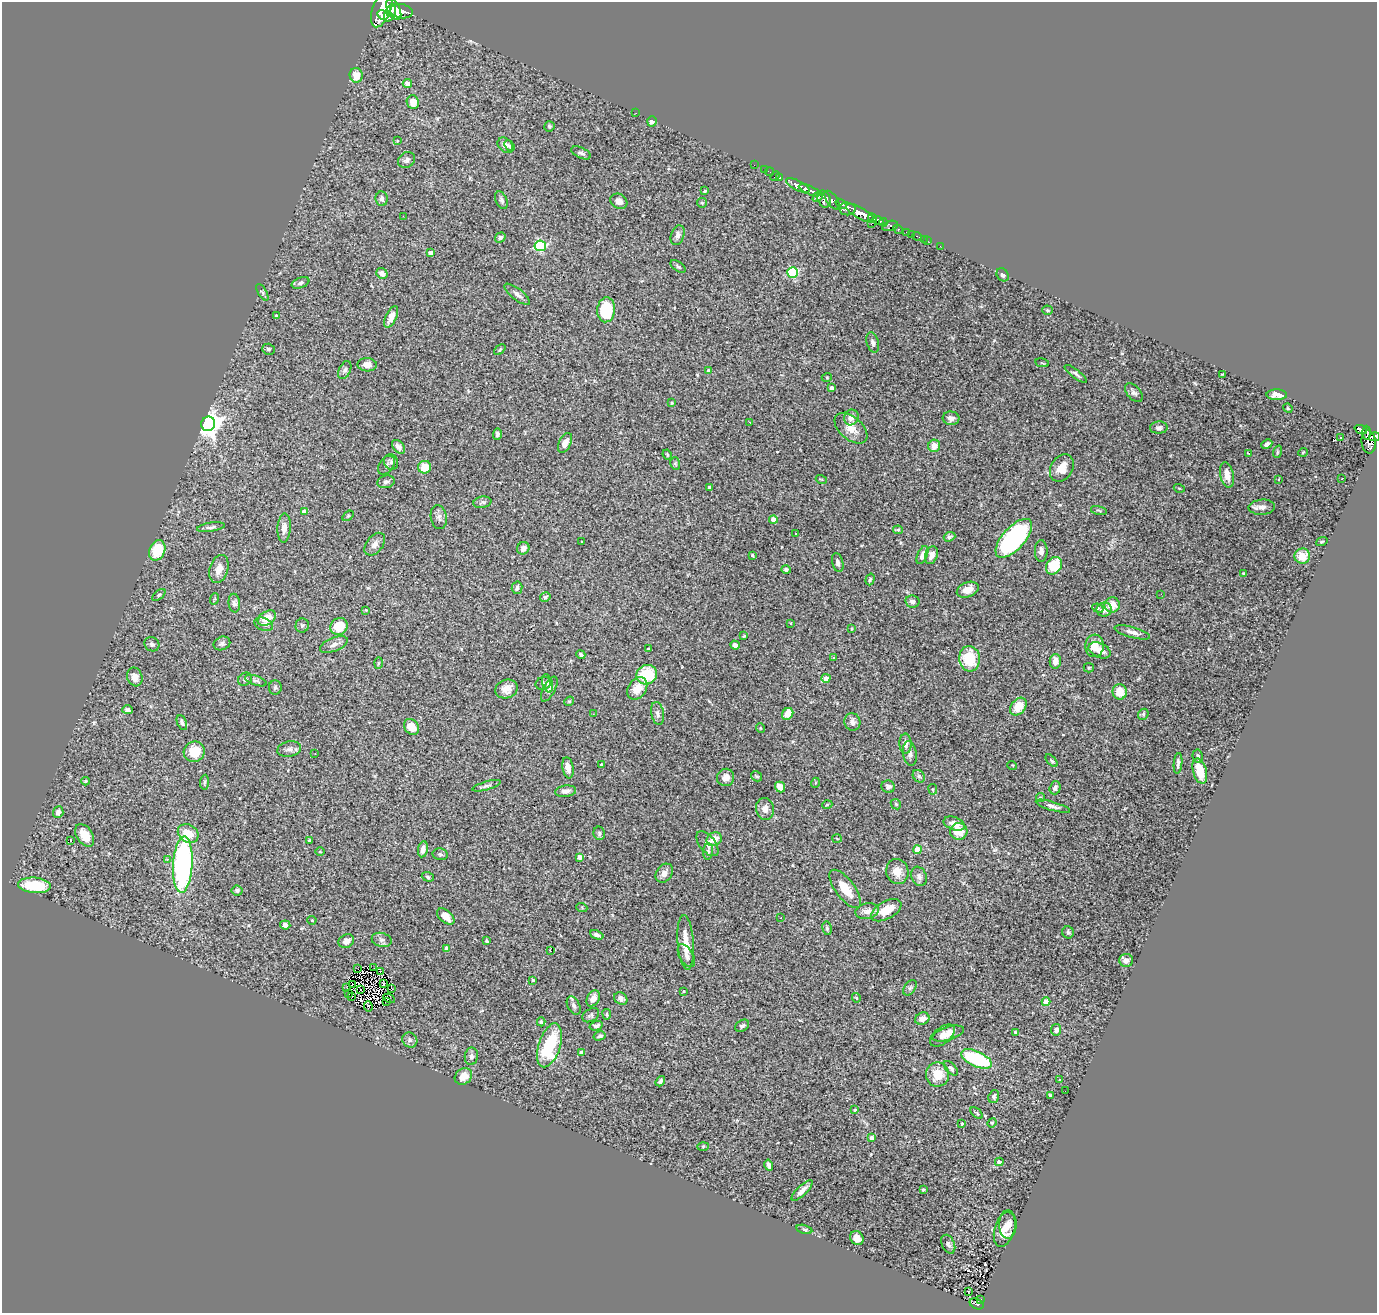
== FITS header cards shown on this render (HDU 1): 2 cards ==
NAXIS1  =                 1375
NAXIS2  =                 1311

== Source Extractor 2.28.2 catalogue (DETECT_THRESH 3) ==
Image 1375 x 1311 px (HDU 1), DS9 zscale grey, 1 PNG px = 1 image px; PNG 1379 x 1315 px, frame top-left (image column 1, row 1311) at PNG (2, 2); each listed source drawn as its Kron ellipse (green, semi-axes under 4 px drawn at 4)
Background 3.1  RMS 0.083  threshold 0.248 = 3 sigma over >= 5 px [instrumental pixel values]
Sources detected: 331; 1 with non-positive FLUX_AUTO (blend fragments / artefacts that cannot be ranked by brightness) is neither listed nor drawn; the other 330 listed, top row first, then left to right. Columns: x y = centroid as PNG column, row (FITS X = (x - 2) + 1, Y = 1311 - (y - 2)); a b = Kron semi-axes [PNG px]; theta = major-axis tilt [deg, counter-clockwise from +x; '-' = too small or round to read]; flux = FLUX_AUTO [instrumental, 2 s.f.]
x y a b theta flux
382 8 20 9 70 19000
394 9 11 6 -63 9800
401 11 11 7 -11 9100
390 13 9 5 65 6500
383 15 6 4 -30 4500
356 75 7 6 - 61
407 83 4 4 - 39
413 102 7 6 - 52
636 113 2 2 - 23
652 121 5 4 - 22
550 126 5 5 - 11
397 141 3 3 - 6.1
505 145 9 6 -44 28
509 146 6 4 -50 11
581 153 10 5 -25 17
407 160 9 7 36 21
754 165 2 2 - 40
764 170 3 2 - 82
770 172 4 2 - 72
775 176 6 2 45 100
780 178 3 3 - 140
798 186 13 5 -26 5500
810 190 11 4 -23 5600
705 191 4 4 - 6.5
818 197 6 4 44 1000
382 199 7 6 - 18
824 199 9 6 -65 2500
501 200 9 5 -67 14
832 200 11 5 -56 3900
619 201 9 7 -31 32
702 203 5 5 - 6.7
841 204 6 4 -36 1600
847 209 8 6 -8 3500
860 213 16 5 -30 13000
403 216 2 2 - 8.4
872 218 5 3 - 2600
879 221 5 4 - 3100
883 222 4 4 - 1900
871 224 2 2 - 43
890 226 8 5 13 1100
898 229 5 3 - 820
907 232 3 3 - 160
912 234 3 2 - 63
678 235 10 6 71 22
917 236 5 3 - 100
500 237 5 4 - 13
924 239 2 2 - 18
927 241 2 2 - 33
540 246 5 5 - 490
940 246 2 2 - 24
430 253 4 4 - 29
678 266 9 4 -37 11
382 273 6 5 - 35
792 273 5 5 - 440
1003 275 7 5 -54 16
301 283 9 5 22 16
262 292 9 4 -59 9.3
517 294 15 5 -38 27
606 310 12 9 84 280
1047 310 5 4 - 7.1
276 316 3 3 - 14
391 317 12 5 65 39
873 342 10 6 -74 18
268 349 6 5 - 10
500 350 6 4 44 7.1
1042 363 7 2 -11 4.6
367 365 9 7 -3 38
345 370 9 6 64 16
708 371 4 3 - 10
1076 374 13 3 -37 14
1222 374 3 2 - 4.8
827 377 5 3 - 5.2
832 388 4 4 - 28
1134 393 11 6 -48 19
1277 395 10 5 0 31
671 403 4 3 - 6.4
1288 408 5 4 - 5.5
851 417 8 7 - 38
951 418 8 6 -5 26
749 422 3 2 - 25
208 424 7 7 - 5700
851 428 19 11 -41 68
1159 428 9 6 3 15
1361 429 6 3 -19 680
1367 433 7 3 89 880
497 434 6 4 88 12
1374 437 5 4 - 1800
1340 438 3 2 - 4.2
1369 442 11 7 -85 2400
565 443 10 6 63 30
1267 444 5 3 - 16
934 446 6 6 - 51
398 447 8 5 -50 22
1277 452 6 4 72 7.1
1303 452 5 3 - 4.2
1249 453 3 2 - 7.8
667 454 5 3 - 6.6
391 462 8 7 - 16
675 463 6 5 - 9.2
386 465 10 7 52 19
425 467 6 6 - 85
1062 468 14 11 58 72
1227 475 13 6 -78 46
821 479 5 3 - 5.7
1278 479 3 2 - 9
1342 479 3 2 - 5.6
386 482 9 6 15 16
709 487 4 3 - 7.2
1179 488 5 3 - 5
482 502 9 5 9 13
1262 507 13 7 4 30
1099 510 8 3 -14 7.3
304 512 4 4 - 31
348 516 6 3 36 5.8
439 517 12 8 -80 23
773 520 4 4 - 43
211 527 14 4 9 17
284 528 14 6 87 34
898 530 5 4 - 8.2
796 534 3 2 - 6.2
949 537 6 4 20 13
1014 538 24 11 48 1000
582 541 3 2 - 3.6
1322 542 6 3 20 6.1
375 544 13 8 53 34
523 548 6 6 - 32
157 550 10 7 67 190
1041 551 11 6 90 29
752 555 3 3 - 9.1
922 555 10 5 66 30
931 555 9 6 71 32
1302 556 8 7 - 83
838 562 10 5 -74 19
1054 566 9 7 55 190
219 569 14 9 73 54
786 569 5 4 - 12
1243 573 4 3 - 4.5
870 579 6 4 73 8.2
517 588 6 5 - 22
968 590 11 7 21 53
1161 594 2 2 - 8.4
159 595 8 4 39 9.7
545 597 6 4 32 11
214 599 6 3 70 5.5
912 602 7 6 - 21
234 603 9 5 -85 17
1112 605 8 7 - 64
1098 608 6 4 -23 9.2
1104 609 8 7 - 44
366 610 4 3 - 4.5
267 618 10 6 33 80
791 623 3 2 - 4.5
264 624 10 6 -21 16
302 625 7 6 - 14
339 626 9 8 - 110
852 629 4 3 - 4.8
1132 632 18 5 -15 31
744 636 4 3 - 5.8
222 643 8 6 23 16
152 644 8 7 - 19
334 645 15 6 22 28
735 645 4 4 - 17
1094 646 11 9 85 59
648 649 3 3 - 6
1100 650 11 7 -23 47
581 654 5 3 - 10
834 658 4 4 - 5.2
970 659 13 10 -85 190
1055 661 7 5 -90 35
378 663 6 4 88 6.7
1089 668 5 4 - 6.9
647 675 10 9 - 220
135 677 9 7 -70 43
826 678 4 4 - 41
245 679 7 6 - 15
256 681 11 4 -19 13
543 683 8 6 21 15
548 683 9 5 -74 13
275 687 7 6 - 13
637 688 12 9 55 78
506 689 11 9 22 48
549 689 14 6 62 23
1120 692 8 7 - 84
569 701 5 4 - 6.5
1018 707 10 7 51 98
127 710 5 4 - 14
658 713 11 6 -79 20
593 714 2 2 - 4.9
788 714 6 5 - 63
1143 714 6 5 - 8.8
852 722 9 8 - 26
182 723 8 4 -65 15
412 727 8 7 - 68
760 728 5 3 - 4.6
905 744 10 6 -88 27
289 749 12 7 11 23
194 752 10 10 - 130
910 753 12 7 -81 27
315 754 3 2 - 3.6
1198 756 7 5 -80 11
1052 761 8 4 -48 8.3
1178 763 10 3 85 16
601 765 4 3 - 13
1012 765 5 3 - 4
568 768 11 5 -81 45
1200 771 13 7 -74 120
757 776 6 4 -30 9.8
919 776 7 5 -46 14
726 777 9 8 - 40
85 781 4 3 - 6.7
205 782 7 3 85 7.7
815 783 5 3 - 4.7
487 786 14 4 16 17
780 787 6 4 -49 45
888 787 7 6 - 18
1055 788 6 5 - 19
933 789 5 3 - 5
566 791 10 5 7 24
1040 798 5 4 - 9.3
896 804 6 4 -44 7.6
827 805 5 3 - 4.7
1053 806 18 4 -16 26
765 809 11 9 -81 40
58 812 6 5 - 25
954 824 11 6 -19 39
959 832 8 8 - 100
188 833 11 8 -31 110
599 833 7 6 - 11
85 835 12 8 -56 80
837 838 5 3 - 5.3
714 839 8 6 31 60
71 840 3 2 - 10
309 840 4 3 - 6
707 844 14 8 -53 35
423 849 8 5 80 34
917 850 4 4 - 130
708 851 8 5 84 13
320 852 5 3 - 4.1
440 854 7 5 -12 11
579 857 4 4 - 40
167 859 3 2 - 13
183 865 28 10 86 1100
897 872 13 11 -76 58
664 873 10 7 54 33
919 876 10 7 -68 21
428 877 6 4 -21 9.1
35 885 16 7 -5 220
845 889 23 9 -53 110
237 890 5 5 - 13
582 908 5 3 - 5
886 910 17 9 28 96
867 911 12 8 10 30
446 917 10 6 -41 65
781 918 3 2 - 9.4
312 920 4 4 - 5.4
285 925 5 4 - 25
827 928 7 4 -80 9.9
1068 932 6 5 - 14
597 935 7 4 -21 18
382 940 10 7 -13 21
346 941 8 6 28 33
487 941 3 3 - 7.7
686 942 27 8 -86 94
446 948 4 3 - 25
550 951 3 2 - 5.2
686 956 12 7 -59 35
1126 960 7 6 - 30
374 968 3 2 - 3.3
358 969 2 2 - 6.2
381 972 4 2 - 6.4
533 980 3 3 - 5.6
352 984 2 2 - 5
383 984 3 2 - 5.4
347 988 3 2 - 2.4
391 988 3 2 - 9.2
910 988 8 5 54 13
361 990 2 2 - 2.7
684 991 3 2 - 5
349 994 3 2 - 9.3
352 997 3 2 - 5.3
389 998 6 3 -27 4.8
593 998 8 6 59 41
856 998 5 4 - 5.3
621 999 7 6 - 19
386 1001 3 2 - 4.4
1046 1002 4 4 - 100
574 1006 10 6 -64 18
368 1007 5 2 - 7.6
607 1014 5 2 - 5.9
591 1015 9 6 31 14
922 1019 7 6 - 35
541 1022 4 4 - 7.1
596 1026 6 4 16 14
742 1026 7 5 33 12
1056 1030 5 5 - 25
1015 1032 3 3 - 5.4
948 1034 16 6 17 54
600 1036 6 4 15 14
942 1036 15 8 38 53
410 1040 8 7 - 16
549 1045 23 11 72 370
581 1052 4 3 - 11
471 1056 9 6 81 18
976 1059 16 7 -24 410
951 1068 9 5 -47 15
937 1075 12 11 - 110
463 1076 9 7 38 68
1060 1080 3 3 - 4.8
660 1081 5 4 - 14
1065 1091 2 2 - 14
1050 1095 4 3 - 8.7
994 1096 7 5 71 15
855 1110 3 3 - 10
977 1113 7 3 -42 6.5
992 1123 5 4 - 7.3
962 1124 4 3 - 12
872 1138 4 4 - 35
703 1146 5 3 - 5.1
999 1162 4 4 - 29
769 1165 5 4 - 23
923 1189 4 3 - 6.2
802 1190 14 5 44 32
1008 1224 14 9 -90 53
804 1229 8 4 -13 10
1005 1229 18 10 73 82
857 1238 7 6 - 38
948 1244 10 6 -65 13
968 1291 3 2 - 17
980 1300 3 2 - 36
977 1304 7 5 -28 320
At the frame edge (FLAGS 8, measured only in part): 1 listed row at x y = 1374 437
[1 non-positive-flux detection neither listed nor drawn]